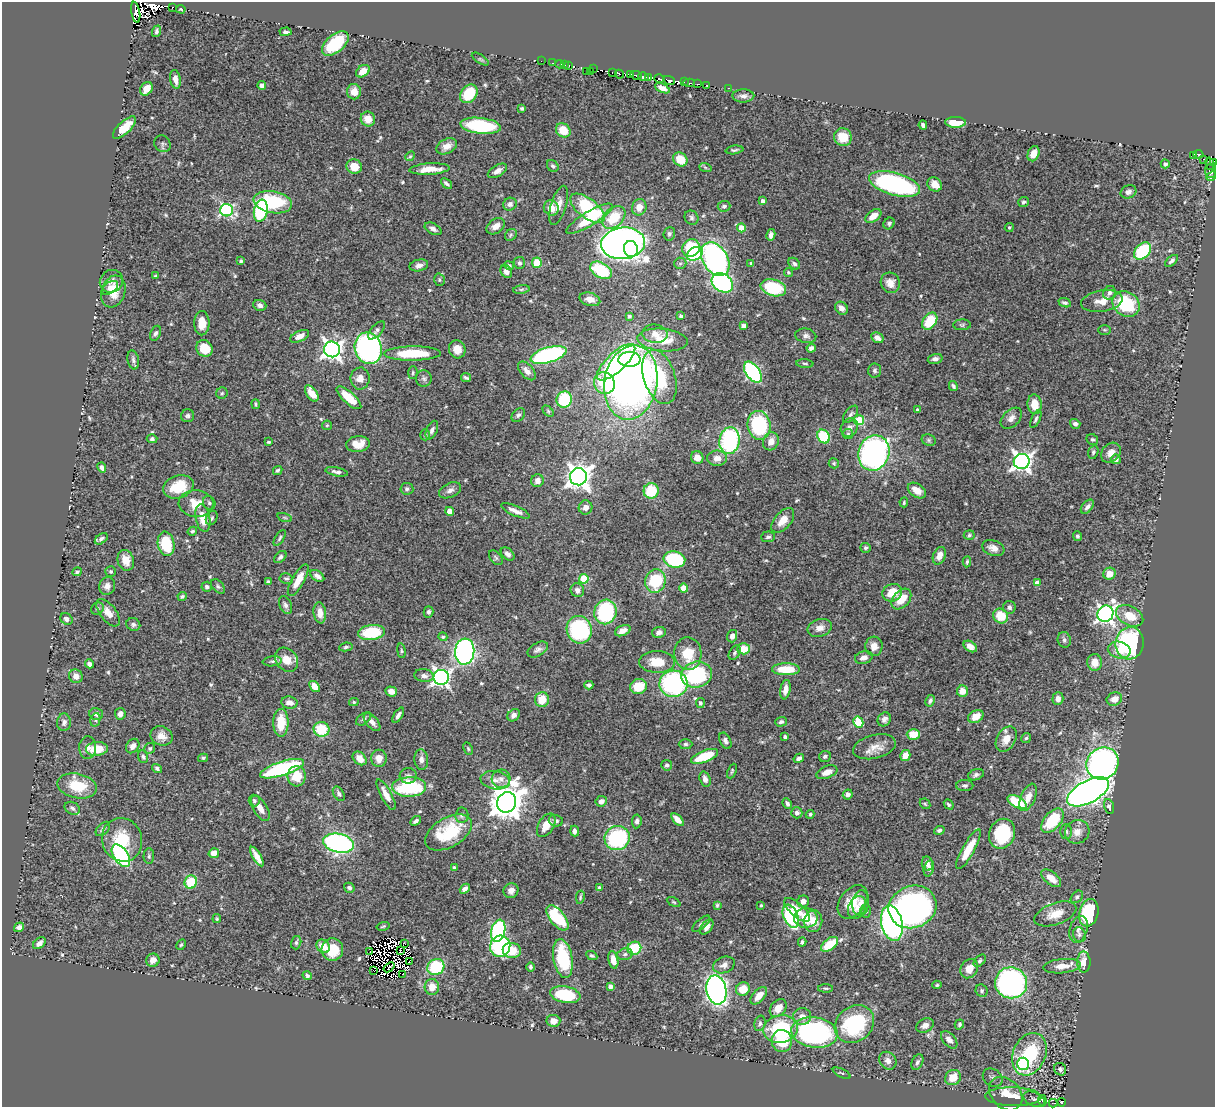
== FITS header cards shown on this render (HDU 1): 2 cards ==
NAXIS1  =                 1213
NAXIS2  =                 1105

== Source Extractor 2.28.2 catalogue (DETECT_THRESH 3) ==
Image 1213 x 1105 px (HDU 1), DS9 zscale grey, 1 PNG px = 1 image px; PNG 1217 x 1109 px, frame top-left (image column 1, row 1105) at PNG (2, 2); each listed source drawn as its Kron ellipse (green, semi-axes under 4 px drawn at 4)
Background 0.54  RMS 0.022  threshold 0.0648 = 3 sigma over >= 5 px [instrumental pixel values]
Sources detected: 593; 26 with non-positive FLUX_AUTO (blend fragments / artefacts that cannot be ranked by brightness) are neither listed nor drawn; of the other 567, the 500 brightest by FLUX_AUTO listed and drawn (67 fainter detections omitted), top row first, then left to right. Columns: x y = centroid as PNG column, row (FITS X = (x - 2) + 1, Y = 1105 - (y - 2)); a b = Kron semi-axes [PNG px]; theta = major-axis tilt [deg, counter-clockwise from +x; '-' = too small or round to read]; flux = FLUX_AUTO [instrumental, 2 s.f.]
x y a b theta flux
172 7 3 3 - 9.9
181 9 5 3 - 1.9
136 12 11 4 -79 91
156 31 6 4 71 3.8
285 32 6 3 2 3.2
335 44 16 9 40 66
480 59 10 4 -33 2.5
541 61 2 2 - 3.9
552 63 3 2 - 8.1
559 64 4 2 - 6.1
565 65 2 2 - 5.9
569 65 3 2 - 4
593 69 2 2 - 6.3
363 71 7 5 36 17
586 71 4 2 - 51
591 71 3 2 - 8.7
612 73 3 2 - 3.6
620 74 5 2 - 33
630 74 3 2 - 27
636 75 5 3 - 81
643 77 5 4 - 150
649 77 3 3 - 6.4
175 79 9 5 -80 10
659 79 5 3 - 110
669 80 6 3 -25 140
684 82 2 2 - 5.4
689 83 6 3 -4 64
697 84 3 3 - 34
707 85 3 3 - 29
262 86 4 4 - 6
662 88 8 4 -25 9.2
729 88 3 2 - 4.8
146 89 7 5 51 16
354 92 7 7 - 14
469 94 10 7 52 47
743 96 11 6 -1 5.9
522 108 4 3 - 2.5
368 119 7 7 - 18
956 122 10 5 0 35
923 125 4 4 - 3.5
481 126 20 8 -6 110
124 127 15 6 43 27
563 130 8 6 -38 27
843 137 9 8 - 28
162 144 9 7 -47 3.8
447 146 11 7 27 11
734 150 9 4 7 2.5
1033 154 8 5 69 12
1198 154 5 3 - 11
1193 155 3 2 - 9.6
410 156 5 4 - 1.9
680 159 7 6 - 26
1204 160 3 3 - 2.1
1214 162 3 2 - 9.6
1165 164 4 4 - 5
1210 164 6 3 -76 3.8
354 166 8 7 - 23
553 166 6 5 - 2.9
705 167 6 4 -20 1.9
429 169 20 5 3 22
497 171 10 5 30 7.4
1211 171 7 5 -85 7.1
1211 176 5 3 - 8.5
446 183 6 3 -42 3.8
895 184 26 11 -16 250
935 184 8 6 -38 14
1128 192 8 6 24 6.2
763 201 4 4 - 6.3
273 202 19 11 -10 93
1024 202 5 5 - 3
510 204 7 6 - 6
559 205 20 7 73 14
724 206 6 5 - 4
639 207 8 7 - 15
551 208 8 7 - 16
587 208 20 9 -38 120
227 210 6 6 - 220
261 211 11 7 78 170
873 216 9 5 36 17
614 217 13 9 44 44
691 218 7 6 - 3.7
589 219 27 7 31 57
889 223 6 5 - 3.2
496 226 10 7 37 9.5
1009 227 4 4 - 2.2
741 228 4 4 - 27
433 229 9 5 -28 5.4
669 234 7 6 - 3.5
511 235 6 5 - 2.8
771 235 6 4 78 5.7
623 243 22 15 7 1200
691 248 9 8 - 60
631 249 8 7 - 300
1142 251 10 7 45 99
695 254 8 6 34 100
715 259 18 12 -56 410
241 261 4 4 - 2.1
1171 261 8 4 41 4.3
519 263 6 5 - 3.2
537 263 5 5 - 31
680 263 6 5 - 2.9
751 263 3 3 - 1.9
794 264 6 5 - 4.2
419 265 9 6 12 6.9
509 265 5 4 - 2.8
601 270 11 7 -30 76
506 271 7 5 -53 6.9
788 272 4 4 - 2.2
155 276 3 3 - 1.9
439 280 6 5 - 2.6
111 281 12 11 - 7.4
722 283 11 8 -37 260
890 283 10 9 - 11
110 288 9 5 36 7.6
773 288 13 8 -15 87
521 289 8 4 9 2.8
113 291 16 12 72 25
1109 293 7 6 - 5.1
590 299 10 6 -15 10
1102 301 21 10 9 17
1065 303 6 4 -22 3.3
1126 304 14 12 -35 85
260 305 6 5 - 4.7
841 308 7 6 - 9
629 316 4 4 - 3.1
681 316 4 3 - 3.2
930 321 9 6 54 47
202 323 12 7 90 16
962 325 9 5 0 2.8
743 326 4 4 - 6.4
377 330 11 5 48 4.1
1104 330 6 5 - 2
155 333 8 5 65 3.8
655 334 12 9 -4 12
300 336 10 5 25 10
806 336 10 7 -10 5.7
877 338 6 5 - 8.3
662 340 25 11 -5 31
204 348 9 7 -47 31
368 348 16 13 -73 480
811 348 5 4 - 5.2
332 349 8 7 - 690
457 349 9 8 - 16
413 353 28 7 0 63
548 355 18 7 16 220
629 359 11 7 3 100
935 359 7 5 14 5.8
133 360 10 5 -78 4
616 362 25 9 43 140
805 364 8 3 -5 2.3
527 371 11 6 -48 8.9
875 371 7 6 - 3.5
753 372 12 6 -54 240
413 373 6 4 88 2.6
659 377 28 15 -72 98
360 378 11 9 87 13
466 378 5 3 - 2.7
424 379 8 8 - 4.2
631 382 37 26 80 1000
604 383 11 10 - 76
953 386 5 4 - 2.9
222 393 6 5 - 2.3
312 393 9 5 -55 20
349 398 15 6 -42 34
564 399 8 7 - 82
256 404 5 3 - 2.1
1035 404 10 7 -84 24
917 410 3 3 - 2.1
548 411 6 4 -46 2.2
851 414 10 5 51 4.1
518 415 8 5 50 3.3
188 416 6 6 - 3.7
1011 418 12 8 44 8.1
1036 419 9 3 63 2.7
859 420 5 5 - 68
1075 424 5 4 - 4.6
327 425 5 4 - 1.9
759 425 14 11 -81 130
849 427 9 8 - 7.6
432 430 10 5 66 5.6
848 434 5 5 - 2.2
425 435 5 4 - 2.4
824 436 7 6 - 66
152 439 5 4 - 3.3
1092 439 6 5 - 2.6
929 440 7 5 -22 3
729 441 13 10 82 180
771 441 9 7 66 13
269 442 4 3 - 2
358 444 12 8 6 18
1093 452 7 5 72 3
874 453 18 15 71 380
1111 453 11 8 43 11
697 458 6 6 - 12
717 458 10 7 0 12
1116 459 5 5 - 5.6
1022 461 8 7 - 700
834 463 5 5 - 2
102 468 5 4 - 5.5
278 470 5 3 - 2.6
337 472 11 4 -10 4.8
578 477 8 8 - 1200
537 481 6 6 - 9.6
178 487 16 11 17 38
407 489 6 6 - 3.5
450 490 12 7 25 7
917 490 10 6 -35 15
651 491 8 7 - 46
904 502 5 3 - 2.1
196 503 17 13 -4 26
209 503 7 6 - 3.1
585 507 7 7 - 9.2
1087 507 8 5 49 5
450 511 4 4 - 17
515 511 15 5 -23 9.9
203 518 14 7 -79 21
212 518 7 5 62 2.9
285 518 8 3 -19 1.9
783 520 14 8 49 16
192 531 5 4 - 2
969 535 5 4 - 2.7
1077 536 5 4 - 2.7
768 537 7 5 5 3.5
280 538 9 4 57 2.7
101 539 7 4 38 3.9
166 544 12 8 -79 59
865 548 5 5 - 3.2
993 548 11 7 -20 9.6
508 554 8 5 -43 5.4
939 556 9 6 68 12
280 557 7 5 46 3.5
496 558 8 5 -51 3
674 559 11 8 -9 110
126 560 10 8 -73 15
967 562 5 4 - 2.3
111 571 5 5 - 2.5
77 572 5 3 - 2.8
1109 574 6 6 - 15
317 576 7 5 -31 6.2
286 578 7 5 -8 2.9
584 579 5 4 - 51
298 580 18 6 60 20
655 581 12 10 74 75
268 582 4 3 - 2.2
1037 583 4 4 - 9.6
107 586 9 8 - 7.9
218 586 8 5 -48 3.1
207 587 5 5 - 3.4
684 588 4 4 - 30
577 590 7 6 - 7.4
892 593 10 8 25 28
182 596 4 4 - 2.3
901 599 12 8 47 27
285 605 9 6 -68 4.6
1009 607 6 6 - 4.6
97 609 6 5 - 3.1
429 612 5 5 - 3.5
605 612 12 11 - 130
108 613 16 8 -52 15
320 613 10 6 -83 12
1105 614 8 7 - 560
1001 616 8 7 - 35
1130 616 14 9 -28 27
66 619 6 5 - 5.1
133 624 7 6 - 3.9
820 628 12 8 18 12
579 630 14 12 -70 140
623 631 8 5 22 10
371 632 13 7 8 68
659 632 7 5 9 5.3
732 636 6 5 - 7.4
443 637 5 4 - 2.4
1064 640 8 6 -77 4.3
1130 643 16 14 82 180
874 646 9 8 - 12
970 646 7 5 -35 8
346 647 7 4 8 2.8
538 649 11 6 30 5.6
744 649 6 5 - 28
1119 650 11 8 -12 16
401 651 7 3 -81 2
465 652 13 9 85 360
735 653 8 5 60 3.3
688 654 16 13 -87 37
864 657 9 6 16 8.9
286 660 13 10 -50 21
272 661 9 5 7 3.9
657 662 18 11 -1 30
1095 662 8 7 - 18
89 664 5 4 - 4.6
786 669 14 6 0 44
696 675 15 13 14 150
76 676 7 6 - 9.9
424 676 9 6 -9 6.6
441 677 7 7 - 550
673 684 14 13 - 220
589 685 4 4 - 3.8
315 686 6 4 -51 18
639 687 8 7 - 34
785 690 10 5 80 9.2
391 691 6 5 - 8.5
962 691 5 5 - 15
1058 699 6 5 - 7.2
1114 699 8 6 22 12
542 700 7 7 - 24
930 701 6 4 62 3.7
354 702 4 4 - 2.4
289 703 8 6 -9 10
700 703 5 4 - 3.9
96 714 7 6 - 7.7
120 714 6 5 - 6
398 715 8 4 57 4.9
514 715 7 5 41 6.5
976 717 8 6 30 19
364 719 9 5 38 3.5
884 719 7 6 - 5.6
95 720 7 5 77 3.3
64 722 9 7 89 5.4
372 722 11 6 -49 7.9
781 722 6 4 17 3.5
858 722 5 5 - 65
281 723 14 7 90 35
321 729 8 7 - 50
913 734 6 5 - 24
161 736 11 9 -22 12
785 737 4 3 - 3.5
1026 738 5 4 - 2.1
1006 739 14 9 60 17
725 741 9 5 -64 5.4
685 744 7 5 0 2.9
133 746 8 6 53 8.5
874 747 22 11 14 18
88 748 11 8 88 8.3
150 748 6 5 - 2.8
97 749 11 7 5 35
468 749 6 4 -63 2.1
705 756 14 5 22 51
825 756 6 5 - 3.4
905 756 5 5 - 18
143 757 6 5 - 2.9
203 758 5 4 - 2.4
360 758 8 5 -43 14
379 758 8 8 - 12
799 758 5 4 - 5.1
421 759 10 7 -86 6.8
1102 763 17 15 43 460
667 765 5 5 - 3.9
157 769 5 4 - 2.9
282 769 23 7 18 170
732 771 8 3 67 2
827 772 11 6 22 11
976 775 8 5 19 3.8
297 776 10 9 - 29
408 776 8 7 - 5.7
501 779 9 9 - 9
705 779 8 5 -72 7.4
495 780 15 9 -9 12
77 786 20 12 -12 48
965 786 8 5 -1 3.5
409 787 17 10 2 120
1088 792 23 11 28 1000
339 794 8 5 -58 3.6
386 795 17 5 -61 15
848 795 5 5 - 6
1028 797 14 7 67 13
254 800 6 5 - 4
601 801 6 5 - 7.2
507 802 10 9 - 3000
1017 802 10 5 -30 61
787 803 6 4 -65 3.9
925 804 6 4 -44 2.1
949 804 5 4 - 2.4
1109 806 8 4 -74 3.3
72 808 8 6 -28 4.3
260 808 14 6 -59 12
797 813 5 5 - 5
810 814 4 4 - 2.4
462 815 7 6 - 4
677 820 8 4 -46 9.5
416 821 6 4 39 3.8
556 821 7 5 -14 4.4
637 821 7 4 82 4.4
1052 821 14 8 50 64
546 825 13 7 59 18
103 829 8 5 46 3.5
939 830 5 4 - 3.3
575 831 5 4 - 5.9
1066 831 7 5 -90 3.5
449 832 25 14 30 79
1077 832 12 11 - 12
1002 834 15 12 68 77
617 838 13 12 - 150
122 840 22 20 -68 52
339 843 16 9 -11 350
968 849 22 6 61 33
214 853 5 5 - 13
121 856 13 7 -56 240
149 856 7 5 89 3
257 857 11 4 -59 15
927 864 7 5 -82 6.1
454 867 4 3 - 2.1
929 868 8 5 75 4.5
1051 878 12 6 -40 16
191 882 7 6 - 46
349 888 5 4 - 3.6
599 888 4 4 - 3.9
465 889 6 3 40 6.4
511 891 8 7 - 8.1
580 897 6 4 80 2.2
1077 897 7 5 45 3.2
803 901 6 6 - 8.3
674 902 7 4 -27 2.1
853 902 19 12 53 26
861 903 13 8 83 8.7
717 905 4 3 - 1.9
761 905 4 3 - 1.9
913 907 24 21 21 500
857 908 12 8 65 9.5
797 910 16 6 -42 20
866 911 6 5 - 3.4
1089 913 14 9 76 110
1055 914 22 10 20 23
791 916 12 7 -67 140
557 918 15 7 -51 86
806 918 11 10 - 34
217 919 4 3 - 1.9
813 921 11 9 81 17
892 923 18 10 -77 520
701 924 11 5 40 3.6
383 926 7 3 15 2.1
19 927 5 4 - 4.9
707 927 8 5 52 7.6
1078 929 14 9 73 9.7
498 931 11 7 76 220
1079 935 8 6 -69 4
802 942 4 4 - 3.7
39 943 7 5 39 6.4
296 943 7 5 75 2.7
405 943 3 2 - 2.5
829 944 10 5 38 41
181 945 6 4 61 2
323 946 7 6 - 16
500 946 10 10 - 130
634 948 7 6 - 54
332 949 11 11 - 40
400 951 3 2 - 2.3
512 951 9 7 -11 32
370 952 3 2 - 4.8
625 954 8 6 16 4
592 956 6 3 -26 2.2
563 958 19 9 -79 92
153 960 7 6 - 9.6
613 960 9 5 -79 12
980 961 7 4 45 3.1
409 962 4 2 - 2.6
1084 962 10 6 -90 24
724 965 11 8 22 7.4
1062 966 19 7 6 18
389 967 6 2 39 3.2
436 967 9 7 34 67
530 967 5 4 - 2.5
969 969 10 8 54 17
374 971 3 2 - 7.5
403 974 3 2 - 1.9
307 975 5 4 - 2.9
1011 983 16 15 - 430
937 985 5 4 - 2.1
610 986 4 4 - 6.4
432 987 8 7 - 16
825 988 7 3 -1 2.1
743 989 7 6 - 25
716 990 15 10 -79 600
982 991 6 6 - 2.9
565 995 15 8 -11 72
759 996 11 5 47 15
778 1008 10 7 50 16
802 1016 9 8 - 9.8
553 1021 7 6 - 10
760 1023 8 5 76 3.2
854 1024 21 17 40 140
959 1024 5 4 - 2.6
925 1025 9 6 25 7.5
781 1029 17 14 10 120
814 1033 23 15 -8 250
949 1040 10 6 -48 8.3
782 1041 11 10 - 51
1029 1054 22 16 66 110
888 1061 10 8 -49 8.4
917 1062 8 5 64 4
1023 1064 6 6 - 220
1060 1069 6 5 - 3.7
842 1073 9 3 -25 2.2
953 1078 8 7 - 25
993 1078 10 8 -35 6.5
1006 1094 19 14 -45 27
1013 1097 28 9 -1 32
1034 1099 12 6 -26 6.2
1042 1100 5 3 - 3.3
1062 1102 4 3 - 26
1053 1103 4 2 - 4
At the frame edge (FLAGS 8, measured only in part): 1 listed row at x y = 1214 162
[67 fainter detections neither listed nor drawn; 26 non-positive-flux detections neither listed nor drawn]